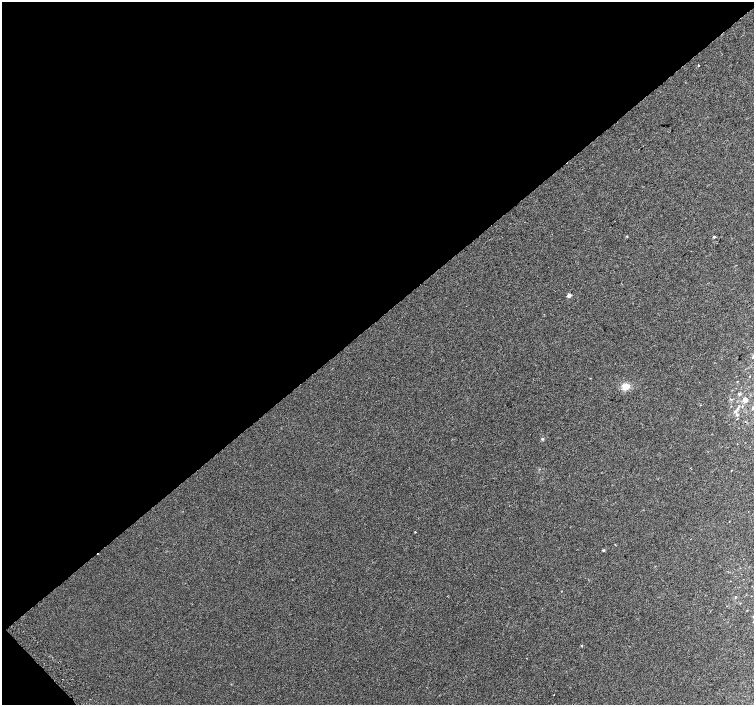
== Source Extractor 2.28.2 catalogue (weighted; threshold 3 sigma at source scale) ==
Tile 5 of 4 x 4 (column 1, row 2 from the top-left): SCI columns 39-1542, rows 3054-4459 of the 6087 x 6041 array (HDU 1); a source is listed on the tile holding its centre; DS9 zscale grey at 2 x 2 block average (1 PNG px = mean of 2 x 2 image px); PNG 756 x 707 px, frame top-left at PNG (2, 2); no overlay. Shown black and unused: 46% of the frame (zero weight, under 2 of 3 exposures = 2% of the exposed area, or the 3 px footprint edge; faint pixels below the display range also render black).
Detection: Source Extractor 2.28.2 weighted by HDU 2 'WHT'; one run over the whole footprint, this tile lists its part. Background 0.0108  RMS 0.006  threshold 0.0271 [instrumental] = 3 sigma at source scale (4.5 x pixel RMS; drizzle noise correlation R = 1.50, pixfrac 1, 0.0396/0.0396 arcsec/px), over >= 5 px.
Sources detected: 19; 1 cosmic-ray / hot-pixel residue — not listed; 1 inside a brighter listed object's ellipse — not listed separately; the other 17 listed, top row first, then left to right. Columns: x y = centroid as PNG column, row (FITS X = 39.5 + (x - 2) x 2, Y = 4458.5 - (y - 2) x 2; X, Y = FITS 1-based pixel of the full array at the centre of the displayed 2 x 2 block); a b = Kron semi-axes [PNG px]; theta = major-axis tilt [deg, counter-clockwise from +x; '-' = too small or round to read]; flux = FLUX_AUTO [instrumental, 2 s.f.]
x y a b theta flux
698 65 2 2 - 5
627 236 3 2 - 0.73
714 237 3 2 - 1.8
569 295 2 2 - 9.7
625 386 10 7 7 11
739 394 3 2 - 3.2
745 400 5 4 - 5.4
738 407 3 2 - 1.1
753 408 3 3 - 2.4
735 412 4 3 - 2.4
737 415 4 3 - 1.8
737 419 3 2 - 0.6
543 439 4 3 - 1.5
731 471 2 2 - 0.49
415 532 2 2 - 0.96
603 550 4 3 - 1.4
581 646 2 2 - 0.91
Isophote crosses this tile's border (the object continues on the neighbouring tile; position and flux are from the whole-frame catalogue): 1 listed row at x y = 753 408
Diffuse or blended objects may show on this block-average render without a row.